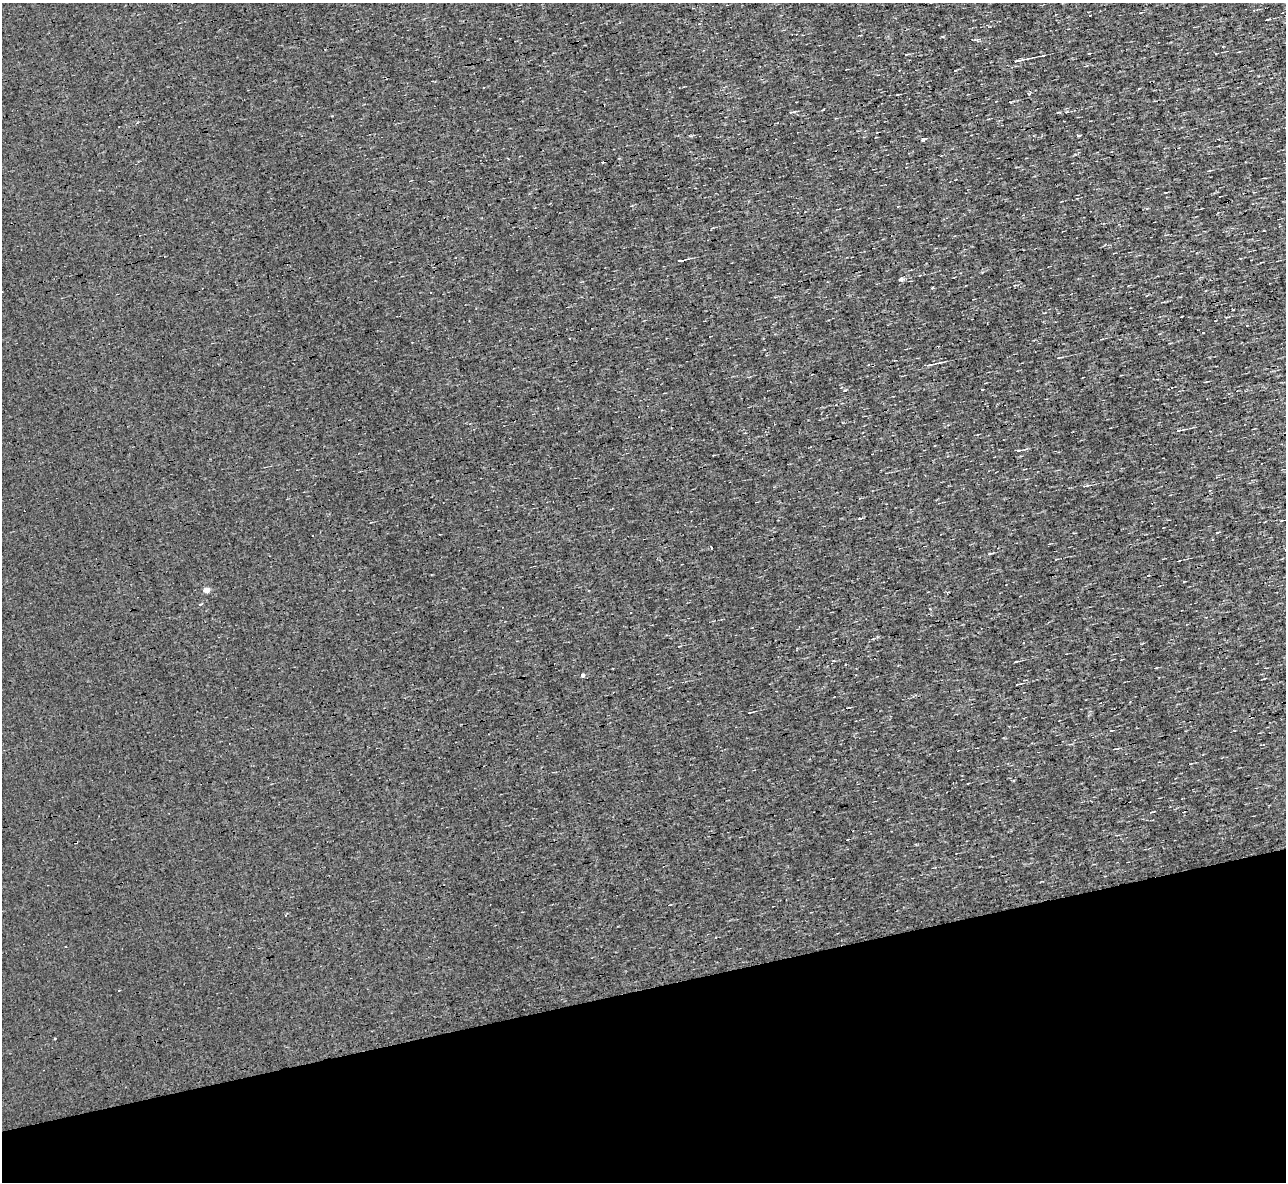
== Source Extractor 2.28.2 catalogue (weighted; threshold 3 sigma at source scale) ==
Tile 14 of 4 x 4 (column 2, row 4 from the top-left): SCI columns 1285-2568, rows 146-1325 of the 5135 x 5132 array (HDU 1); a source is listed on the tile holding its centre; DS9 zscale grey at full resolution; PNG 1288 x 1184 px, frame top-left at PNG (2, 3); no overlay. Shown black and unused: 16% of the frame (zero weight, under 3 of 4 exposures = <1% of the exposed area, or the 3 px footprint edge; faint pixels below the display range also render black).
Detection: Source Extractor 2.28.2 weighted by HDU 2 'WHT'; one run over the whole footprint, this tile lists its part. Background 0.00167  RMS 0.043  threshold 0.195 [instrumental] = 3 sigma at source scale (4.5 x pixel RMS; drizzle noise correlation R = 1.50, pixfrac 1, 0.05/0.05 arcsec/px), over >= 5 px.
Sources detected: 35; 3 cosmic-ray / hot-pixel residue — not listed; the other 32 listed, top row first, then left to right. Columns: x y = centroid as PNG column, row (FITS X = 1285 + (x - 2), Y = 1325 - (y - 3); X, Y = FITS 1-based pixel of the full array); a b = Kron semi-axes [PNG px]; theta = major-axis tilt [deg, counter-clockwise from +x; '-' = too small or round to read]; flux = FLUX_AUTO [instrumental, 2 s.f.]
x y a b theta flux
907 54 5 3 - 4
1017 61 12 3 13 17
1028 93 4 3 - 10
897 95 3 2 - 3.5
792 112 8 2 9 6.1
1078 135 4 3 - 29
923 139 5 3 - 190
1209 171 5 3 - 4.1
898 206 3 2 - 4.3
681 260 12 3 13 15
901 279 5 4 - 15
933 288 3 3 - 19
710 336 3 2 - 2.6
1102 339 3 3 - 3.2
1059 357 7 2 15 4.3
929 365 10 4 11 11
1180 430 13 4 14 14
1019 450 9 3 8 7.9
1086 486 8 3 8 6.8
860 519 3 3 - 21
1281 520 6 3 10 4.7
711 547 3 2 - 9.5
990 553 5 3 - 5.4
206 590 4 4 - 61
1015 662 5 2 - 5.6
582 675 4 4 - 12
1018 684 6 2 9 4.6
750 712 4 2 - 3.4
1111 731 4 2 - 2.8
1014 780 3 3 - 10
75 842 3 3 - 16
65 946 2 2 - 5.3
Overlapping masked pixels (flux is a lower limit): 1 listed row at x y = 75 842
Unlisted compact peaks at least as high as the median listed source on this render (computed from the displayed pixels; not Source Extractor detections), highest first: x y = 845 390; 1067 111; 943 37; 1203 333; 691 136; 930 609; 982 389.